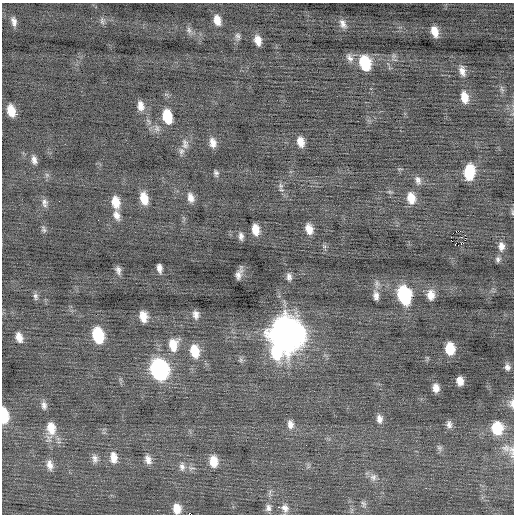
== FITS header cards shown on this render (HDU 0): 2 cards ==
NAXIS1  =                  512 / Axis length
NAXIS2  =                  512 / Axis length

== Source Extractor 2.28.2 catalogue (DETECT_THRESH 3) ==
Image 512 x 512 px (HDU 0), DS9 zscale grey, 1 PNG px = 1 image px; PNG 516 x 516 px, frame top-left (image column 1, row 512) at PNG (2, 3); no overlay
Background -0.0393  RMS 0.8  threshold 2.39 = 3 sigma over >= 5 px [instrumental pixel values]
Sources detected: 91; all 91 listed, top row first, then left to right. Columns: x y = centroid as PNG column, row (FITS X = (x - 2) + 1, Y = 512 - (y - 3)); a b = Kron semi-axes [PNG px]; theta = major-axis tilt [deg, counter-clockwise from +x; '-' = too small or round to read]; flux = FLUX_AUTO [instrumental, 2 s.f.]
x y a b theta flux
217 20 11 7 -76 530
14 21 11 6 -79 260
102 21 11 5 -80 150
343 24 13 7 -63 300
189 30 9 6 -73 190
435 31 10 6 -73 560
238 36 10 7 -83 180
258 40 9 6 -76 470
349 58 14 8 -59 280
365 63 13 9 -75 2200
462 71 13 7 -76 350
502 89 10 3 -58 110
464 97 12 7 -78 660
140 106 13 9 -81 410
11 111 10 7 -73 820
167 116 13 8 -78 1600
157 128 11 7 -86 260
300 142 10 7 -75 490
213 143 11 8 -78 410
185 144 15 9 -82 350
181 151 10 8 88 210
34 160 11 6 -78 250
469 172 14 9 80 1700
216 173 8 5 -73 140
418 180 12 8 -68 260
281 186 7 7 - 160
390 192 7 4 -18 78
144 198 13 8 -76 850
191 198 12 7 -74 360
411 198 13 9 -78 750
44 202 10 9 - 240
116 202 13 9 -80 770
512 212 9 3 -81 79
117 215 12 8 -65 350
98 220 3 2 - 40
44 229 9 6 -71 130
309 229 11 7 -75 540
255 230 10 6 -81 630
458 231 3 2 - 4600
465 235 2 2 - 520
241 236 9 6 -81 220
451 237 2 2 - 5600
461 243 3 2 - 51
455 244 3 2 - 91
458 245 2 2 - 23
501 246 12 9 -84 370
498 259 7 6 - 150
159 268 8 5 -81 270
118 270 10 6 -78 230
239 274 12 5 73 300
289 277 11 7 -83 240
377 284 14 6 -90 210
404 295 12 9 -78 5800
431 295 12 8 -88 520
36 296 10 6 -83 160
376 296 12 7 -83 280
196 314 10 7 -82 290
143 316 10 7 -79 630
286 334 18 14 83 93000
98 335 13 8 -77 2800
19 337 12 8 -73 450
173 345 17 12 81 930
450 349 10 8 -83 1400
195 351 15 9 -78 1100
507 367 9 7 -74 230
159 369 14 10 -74 13000
460 381 8 6 -81 480
436 388 9 6 -81 420
512 403 11 7 86 290
44 405 11 7 -80 240
4 415 13 6 -85 1700
379 419 11 7 -85 290
290 424 12 8 -80 350
449 424 11 7 -81 240
51 428 17 12 -82 900
497 428 13 11 -80 1900
439 448 9 7 -55 160
506 448 14 9 -13 390
512 451 21 7 -85 370
114 457 15 9 -85 530
95 459 11 8 -83 250
148 459 12 8 -72 350
213 461 12 9 -83 770
50 465 14 8 -77 360
182 467 11 7 -82 270
373 477 10 9 - 260
363 504 10 6 -74 140
279 507 3 2 - 84
268 508 10 7 86 220
285 508 11 8 -58 290
177 509 10 8 -84 620
At the frame edge (FLAGS 8, measured only in part): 5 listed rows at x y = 512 212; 512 403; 4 415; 512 451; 177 509